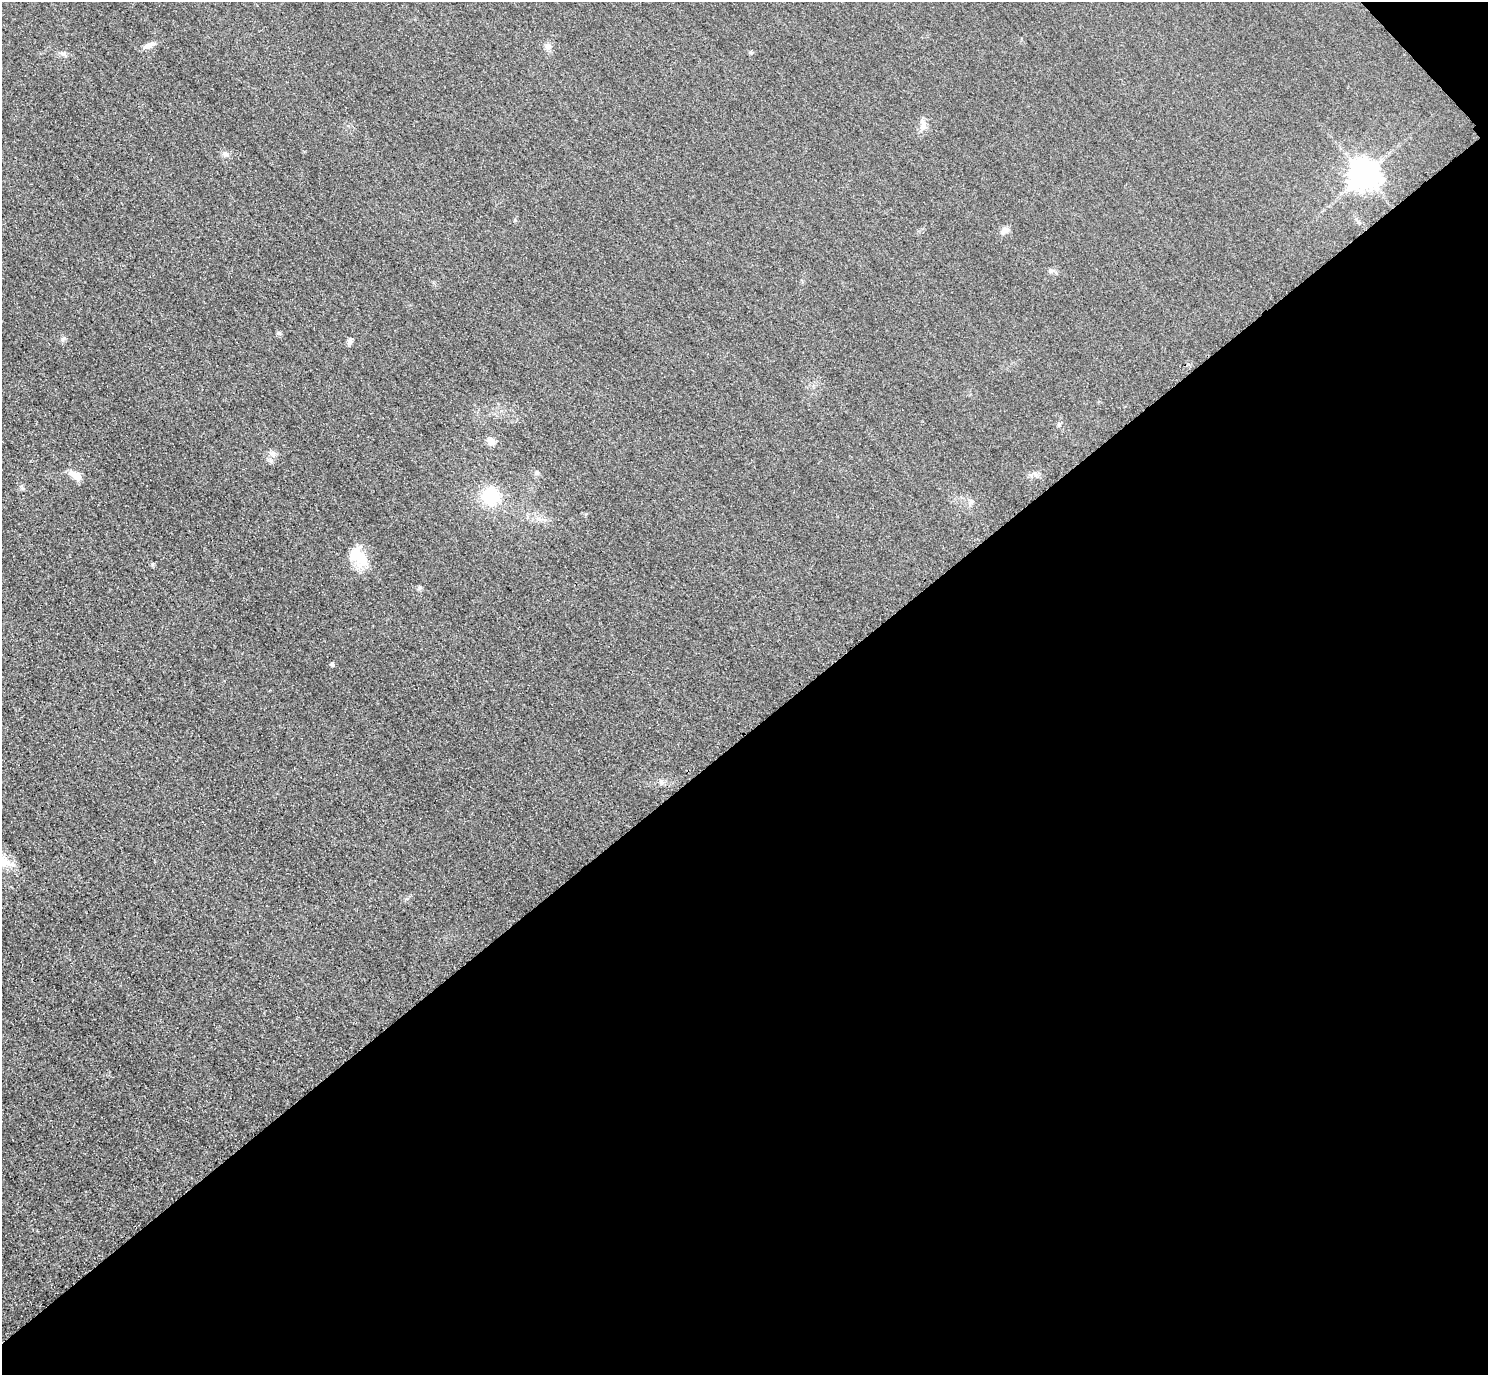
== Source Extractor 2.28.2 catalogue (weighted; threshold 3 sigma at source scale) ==
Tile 12 of 4 x 4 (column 4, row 3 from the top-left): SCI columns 4490-5975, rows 1558-2930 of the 6005 x 6003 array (HDU 1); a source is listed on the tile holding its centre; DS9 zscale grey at full resolution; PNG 1490 x 1377 px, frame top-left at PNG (2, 2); no overlay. Shown black and unused: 47% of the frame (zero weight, under 3 of 4 exposures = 3% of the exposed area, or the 3 px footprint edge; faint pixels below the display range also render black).
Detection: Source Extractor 2.28.2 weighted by HDU 2 'WHT'; one run over the whole footprint, this tile lists its part. Background 0.0513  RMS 0.016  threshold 0.0718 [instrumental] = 3 sigma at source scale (4.5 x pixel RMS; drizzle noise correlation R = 1.50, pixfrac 1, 0.05/0.05 arcsec/px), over >= 5 px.
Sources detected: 24; all 24 listed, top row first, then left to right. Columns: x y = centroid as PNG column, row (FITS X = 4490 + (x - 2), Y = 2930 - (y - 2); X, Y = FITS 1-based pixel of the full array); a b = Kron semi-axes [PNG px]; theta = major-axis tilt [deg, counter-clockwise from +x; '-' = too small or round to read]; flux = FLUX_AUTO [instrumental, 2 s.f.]
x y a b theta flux
149 45 15 7 19 9.5
548 46 9 8 - 7.1
751 52 6 4 -2 2.2
63 54 8 6 -1 4.9
923 126 12 9 78 9.8
225 154 6 6 - 4.2
1364 175 9 8 - 2400
1004 231 12 7 39 8.8
1051 271 7 6 - 3.7
278 333 6 5 - 2.7
63 339 6 6 - 3.4
350 341 9 6 79 5
1059 424 6 5 - 2.6
491 442 11 9 -39 9
273 453 9 6 0 5.5
537 473 7 6 - 3.9
77 475 16 10 -27 15
490 496 22 19 -2 60
970 503 7 4 72 3.5
359 556 31 17 -48 40
420 588 8 3 45 2.1
332 664 4 4 - 4.3
661 782 7 6 - 4
4 862 16 15 - 22
Isophote crosses this tile's border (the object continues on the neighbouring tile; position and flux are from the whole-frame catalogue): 1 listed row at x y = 4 862
Unlisted compact peaks at least as high as the median listed source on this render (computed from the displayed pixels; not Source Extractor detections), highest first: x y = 152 564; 515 220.